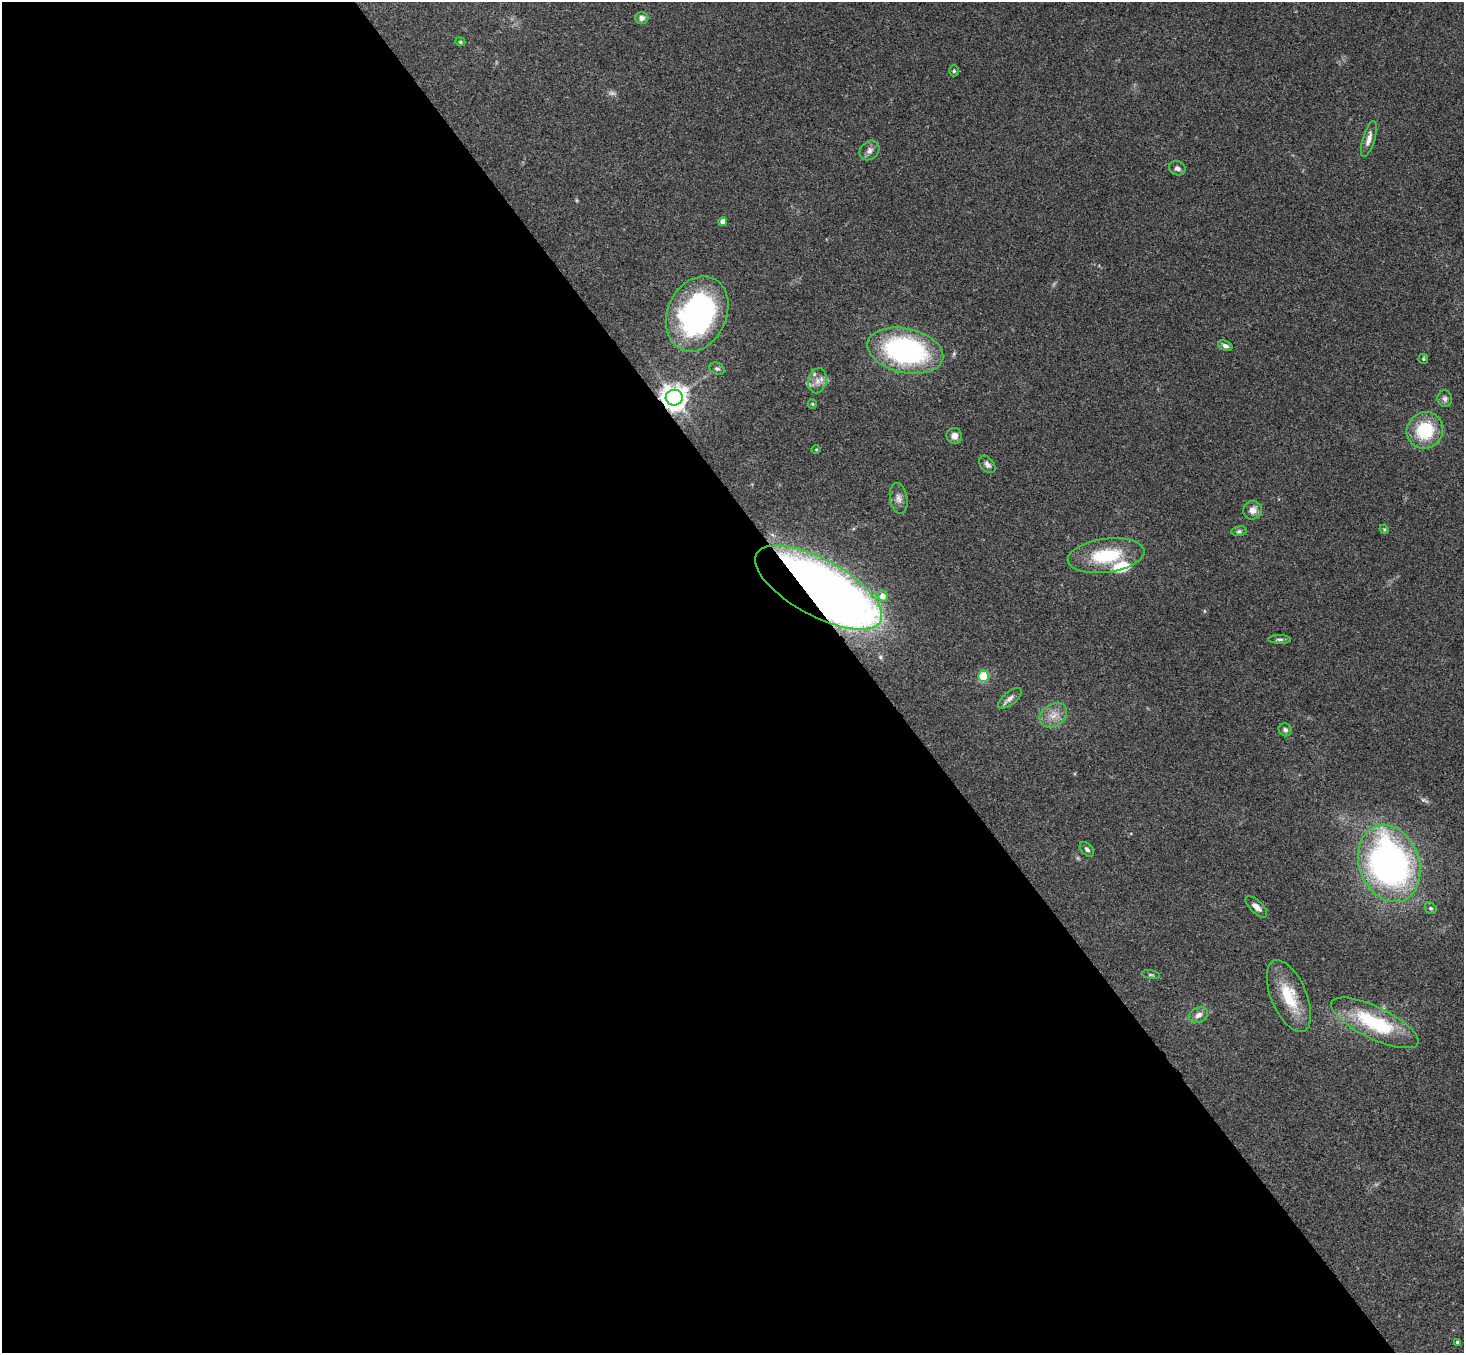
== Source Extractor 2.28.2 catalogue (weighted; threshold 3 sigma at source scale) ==
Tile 9 of 4 x 4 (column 1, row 3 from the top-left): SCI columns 53-1514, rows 1682-3032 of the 5948 x 5929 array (HDU 1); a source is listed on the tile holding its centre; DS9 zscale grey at full resolution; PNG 1466 x 1355 px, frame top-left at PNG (2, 2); each listed source drawn as its Kron ellipse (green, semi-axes under 4 px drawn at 4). Shown black and unused: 60% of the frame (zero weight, under 3 of 4 exposures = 6% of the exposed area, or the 3 px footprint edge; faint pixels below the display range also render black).
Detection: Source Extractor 2.28.2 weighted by HDU 2 'WHT'; one run over the whole footprint, this tile lists its part. Background 0.167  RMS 0.0073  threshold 0.0327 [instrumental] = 3 sigma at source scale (4.5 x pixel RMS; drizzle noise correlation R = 1.50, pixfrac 1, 0.05/0.05 arcsec/px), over >= 5 px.
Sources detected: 44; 1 too faint to see at this stretch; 1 inside a brighter object's white glare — neither listed nor drawn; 1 inside a brighter listed object's ellipse — not listed separately; the other 41 listed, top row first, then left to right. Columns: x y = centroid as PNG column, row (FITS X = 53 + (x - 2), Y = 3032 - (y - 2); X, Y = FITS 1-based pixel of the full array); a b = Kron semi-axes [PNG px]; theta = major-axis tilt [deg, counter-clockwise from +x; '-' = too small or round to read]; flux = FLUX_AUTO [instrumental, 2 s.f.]
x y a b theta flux
642 18 6 6 - 3.1
460 42 5 4 - 0.99
954 71 5 4 - 1.1
1369 139 19 6 74 4.9
869 150 11 8 44 3.4
1177 168 8 7 - 3
723 222 4 4 - 5.6
697 314 39 29 66 160
1225 346 8 5 -21 2.2
905 351 38 22 -13 140
1423 359 5 4 - 0.88
717 369 8 5 -23 1.6
817 381 12 9 78 5.4
674 398 8 8 - 760
1445 399 8 7 - 2.3
812 404 5 4 - 0.82
1425 430 19 18 - 36
954 436 8 7 - 4.5
816 449 5 3 - 0.62
987 464 10 6 -49 2.5
899 498 15 8 -80 4.4
1252 510 9 9 - 4.9
1384 529 5 4 - 0.79
1239 531 7 5 10 1.4
1106 556 39 17 8 39
819 588 70 28 -29 650
882 596 5 5 - 5.7
1280 639 11 4 0 1.6
984 676 5 5 - 21
1010 698 14 6 39 3.3
1053 715 15 11 33 7.7
1285 730 7 6 - 2.2
1087 849 8 5 -46 1.9
1389 863 40 30 -70 280
1256 907 14 6 -45 4.8
1431 908 6 5 - 1.2
1151 975 9 3 -9 0.92
1289 996 38 17 -67 27
1198 1015 10 7 27 4.2
1375 1023 48 16 -26 55
1457 1343 3 3 - 1.2
Overlapping masked pixels (flux is a lower limit): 2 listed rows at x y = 674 398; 819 588